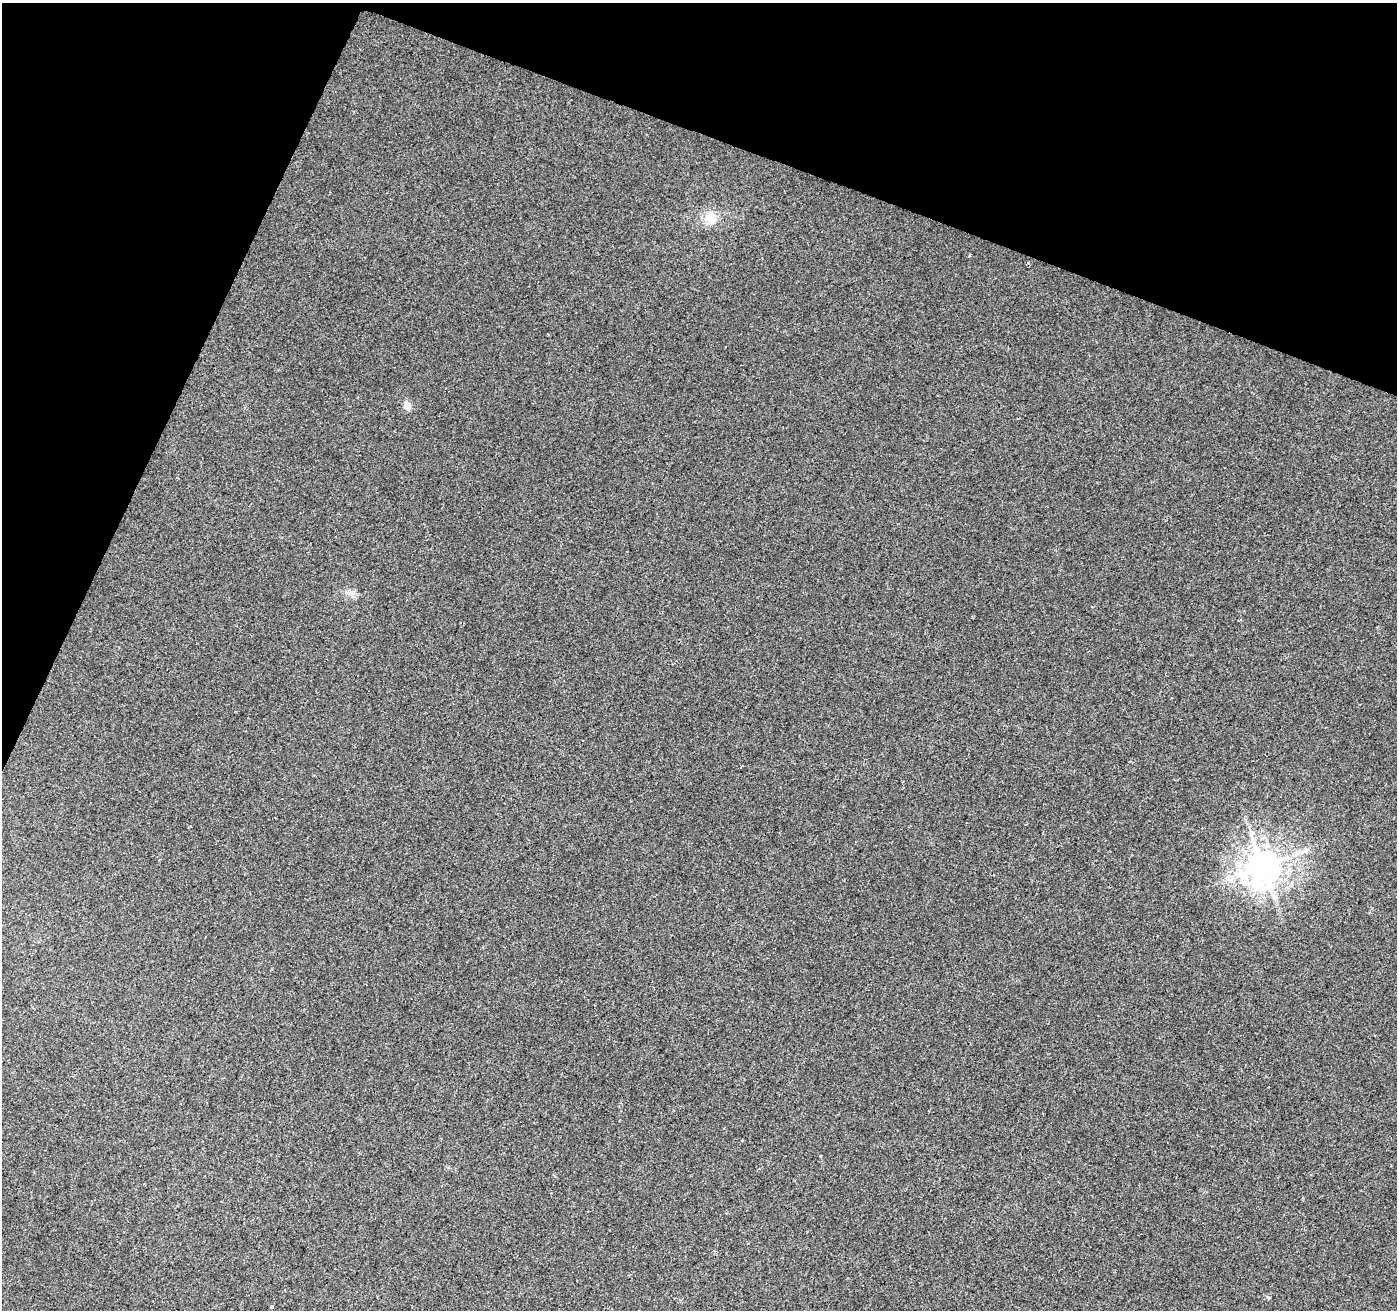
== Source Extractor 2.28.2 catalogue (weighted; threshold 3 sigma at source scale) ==
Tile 2 of 4 x 4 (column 2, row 1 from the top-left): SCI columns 1396-2790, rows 4134-5441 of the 5588 x 5716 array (HDU 1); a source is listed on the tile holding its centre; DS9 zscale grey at full resolution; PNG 1399 x 1312 px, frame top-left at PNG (2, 3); no overlay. Shown black and unused: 19% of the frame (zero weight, under 2 of 3 exposures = <1% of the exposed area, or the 3 px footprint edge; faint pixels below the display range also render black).
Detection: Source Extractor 2.28.2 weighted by HDU 2 'WHT'; one run over the whole footprint, this tile lists its part. Background 0.0255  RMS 0.0059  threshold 0.0265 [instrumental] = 3 sigma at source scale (4.5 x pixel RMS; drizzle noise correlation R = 1.50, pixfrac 1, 0.0396/0.0396 arcsec/px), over >= 5 px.
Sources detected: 7; all 7 listed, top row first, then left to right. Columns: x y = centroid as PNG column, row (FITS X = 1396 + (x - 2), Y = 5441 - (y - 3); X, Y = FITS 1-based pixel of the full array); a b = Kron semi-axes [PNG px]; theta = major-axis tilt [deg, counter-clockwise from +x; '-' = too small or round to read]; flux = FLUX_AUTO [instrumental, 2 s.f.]
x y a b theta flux
710 218 16 14 82 8.9
969 256 3 3 - 3.7
407 406 6 4 -73 11
350 593 10 5 23 1.9
1263 866 10 9 - 1300
994 874 3 3 - 1.3
272 1306 3 3 - 2.1